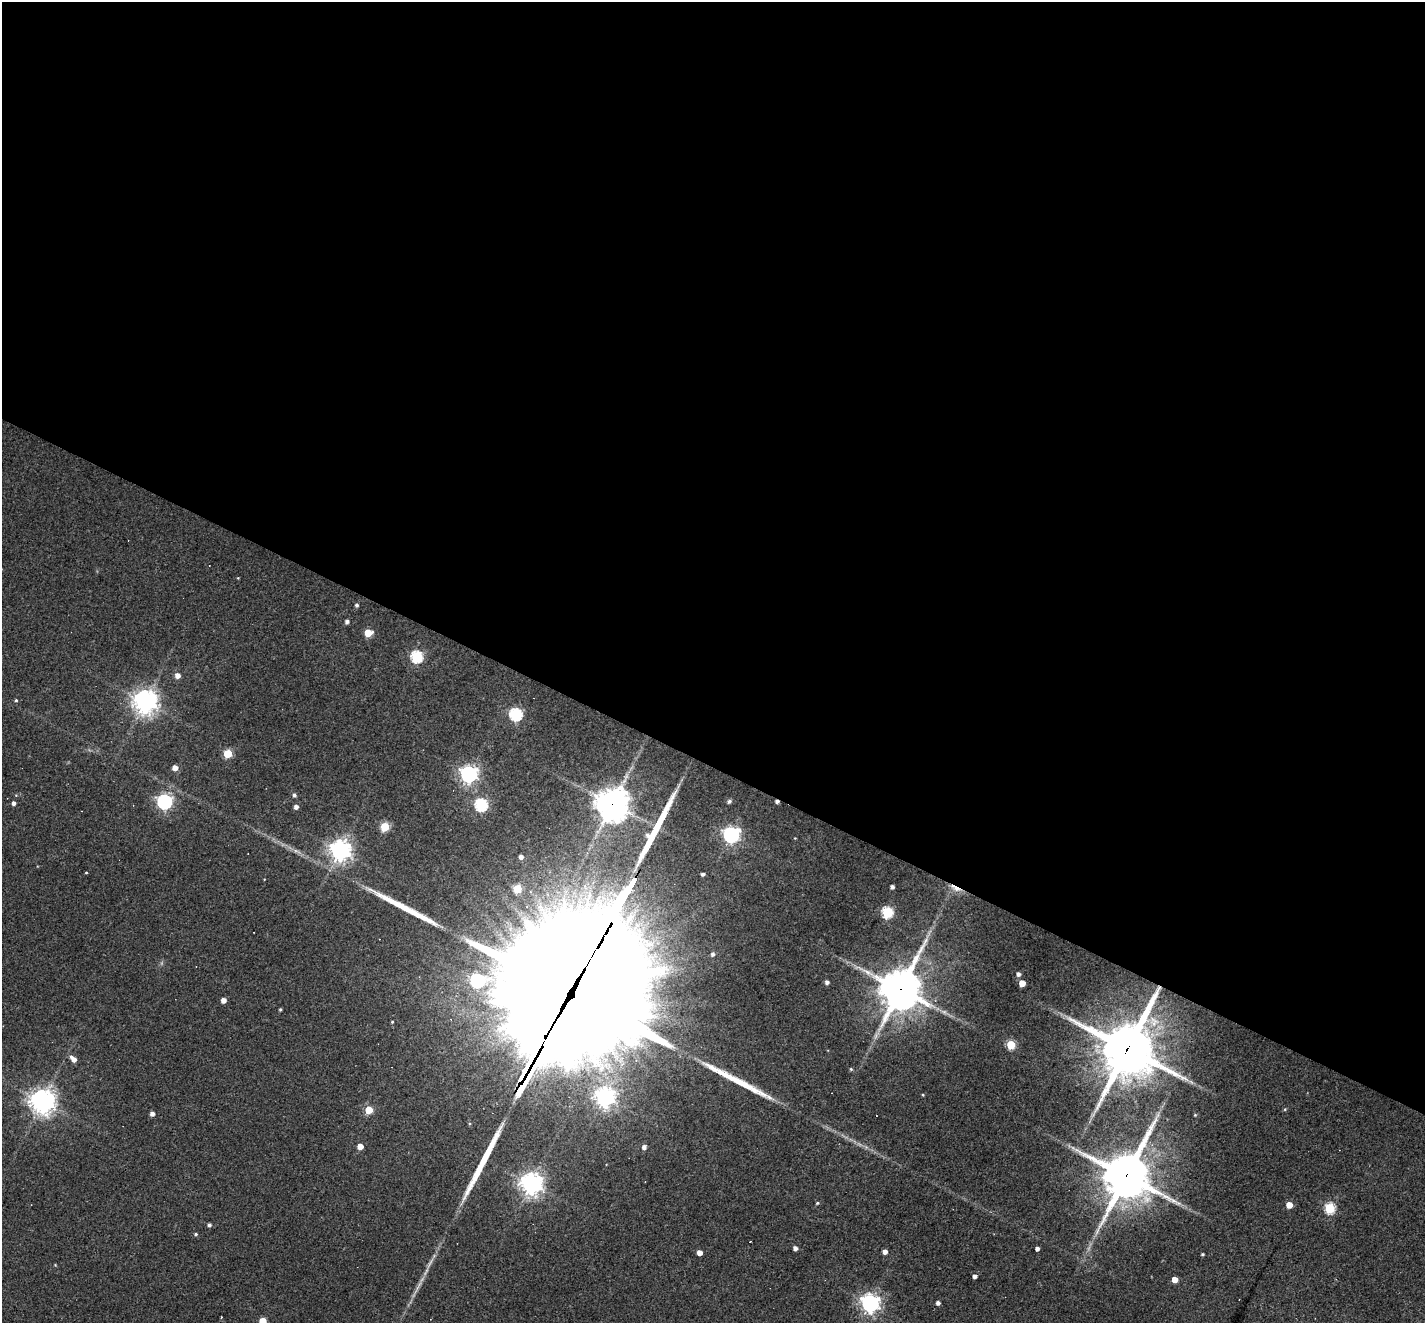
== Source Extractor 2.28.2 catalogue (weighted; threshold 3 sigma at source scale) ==
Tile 3 of 4 x 4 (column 3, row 1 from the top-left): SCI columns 2846-4268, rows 4241-5561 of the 5690 x 5702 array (HDU 1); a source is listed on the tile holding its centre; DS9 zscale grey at full resolution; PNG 1427 x 1325 px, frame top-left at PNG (2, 2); no overlay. Shown black and unused: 58% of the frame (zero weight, under 3 of 4 exposures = <1% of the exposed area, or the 3 px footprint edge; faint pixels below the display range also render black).
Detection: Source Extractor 2.28.2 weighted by HDU 2 'WHT'; one run over the whole footprint, this tile lists its part. Background 0.0564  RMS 0.0047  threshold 0.0211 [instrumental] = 3 sigma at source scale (4.5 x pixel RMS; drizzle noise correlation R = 1.50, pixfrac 1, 0.05/0.05 arcsec/px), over >= 5 px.
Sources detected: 83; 2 too faint to see at this stretch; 7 cosmic-ray / hot-pixel residue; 4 long thin detections or spike segments (spike, bleed or trail) — not listed; the other 70 listed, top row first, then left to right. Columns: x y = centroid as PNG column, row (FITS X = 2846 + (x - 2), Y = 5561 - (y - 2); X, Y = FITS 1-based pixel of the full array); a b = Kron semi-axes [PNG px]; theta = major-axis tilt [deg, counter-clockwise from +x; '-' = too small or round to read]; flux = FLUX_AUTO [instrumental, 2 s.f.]
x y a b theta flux
357 605 5 4 - 1
347 622 4 4 - 1.7
368 633 5 5 - 12
416 657 6 6 - 59
177 676 5 5 - 3.1
16 700 4 4 - 0.59
145 702 8 8 - 390
516 714 6 6 - 73
227 754 5 5 - 19
175 768 5 5 - 4
469 774 6 6 - 200
294 795 5 4 - 1.2
729 801 5 4 - 1.3
164 802 6 6 - 130
14 803 4 4 - 1.6
612 804 11 11 - 740
481 805 6 6 - 69
296 807 4 4 - 1.9
385 827 5 5 - 22
648 835 7 6 - 1.9
731 835 6 6 - 180
340 850 7 7 - 360
521 857 5 4 - 2
86 872 3 2 - 0.4
703 874 4 3 - 1.2
892 887 4 4 - 1.6
955 888 17 5 -29 4.1
517 889 5 5 - 19
887 912 5 5 - 50
712 954 5 4 - 1.3
1018 974 4 4 - 1.7
477 981 6 6 - 78
827 982 4 4 - 1.7
1022 983 5 4 - 7.9
900 989 15 13 63 1400
572 991 143 35 61 52000
223 1000 4 4 - 3.5
280 1009 4 3 - 0.59
392 1022 3 3 - 0.41
1011 1045 5 5 - 24
1128 1049 19 18 - 2600
73 1059 10 5 -45 3.3
851 1069 5 4 - 0.54
923 1095 4 3 - 0.43
605 1097 7 7 - 270
42 1101 8 8 - 520
1285 1109 5 4 - 0.5
369 1110 5 5 - 14
152 1114 4 4 - 2.2
1195 1115 4 3 - 0.47
360 1146 5 4 - 5.6
644 1147 5 4 - 2
1126 1176 17 15 67 2100
531 1184 7 7 - 390
817 1203 5 4 - 0.57
1289 1205 5 4 - 7.2
1330 1208 5 5 - 42
209 1225 4 4 - 1.2
196 1234 4 4 - 0.71
795 1248 4 4 - 2
1037 1249 4 4 - 1.6
885 1252 4 4 - 3
700 1253 4 4 - 3.7
1202 1254 3 3 - 0.67
55 1265 3 3 - 0.36
975 1276 4 4 - 1.9
1175 1280 4 4 - 5.9
870 1303 7 7 - 260
938 1303 4 4 - 1.8
262 1321 5 5 - 10
Overlapping masked pixels (flux is a lower limit): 6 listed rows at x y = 612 804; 955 888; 900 989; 572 991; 1128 1049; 1126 1176
Isophote crosses this tile's border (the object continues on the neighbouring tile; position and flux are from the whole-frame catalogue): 1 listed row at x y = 262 1321